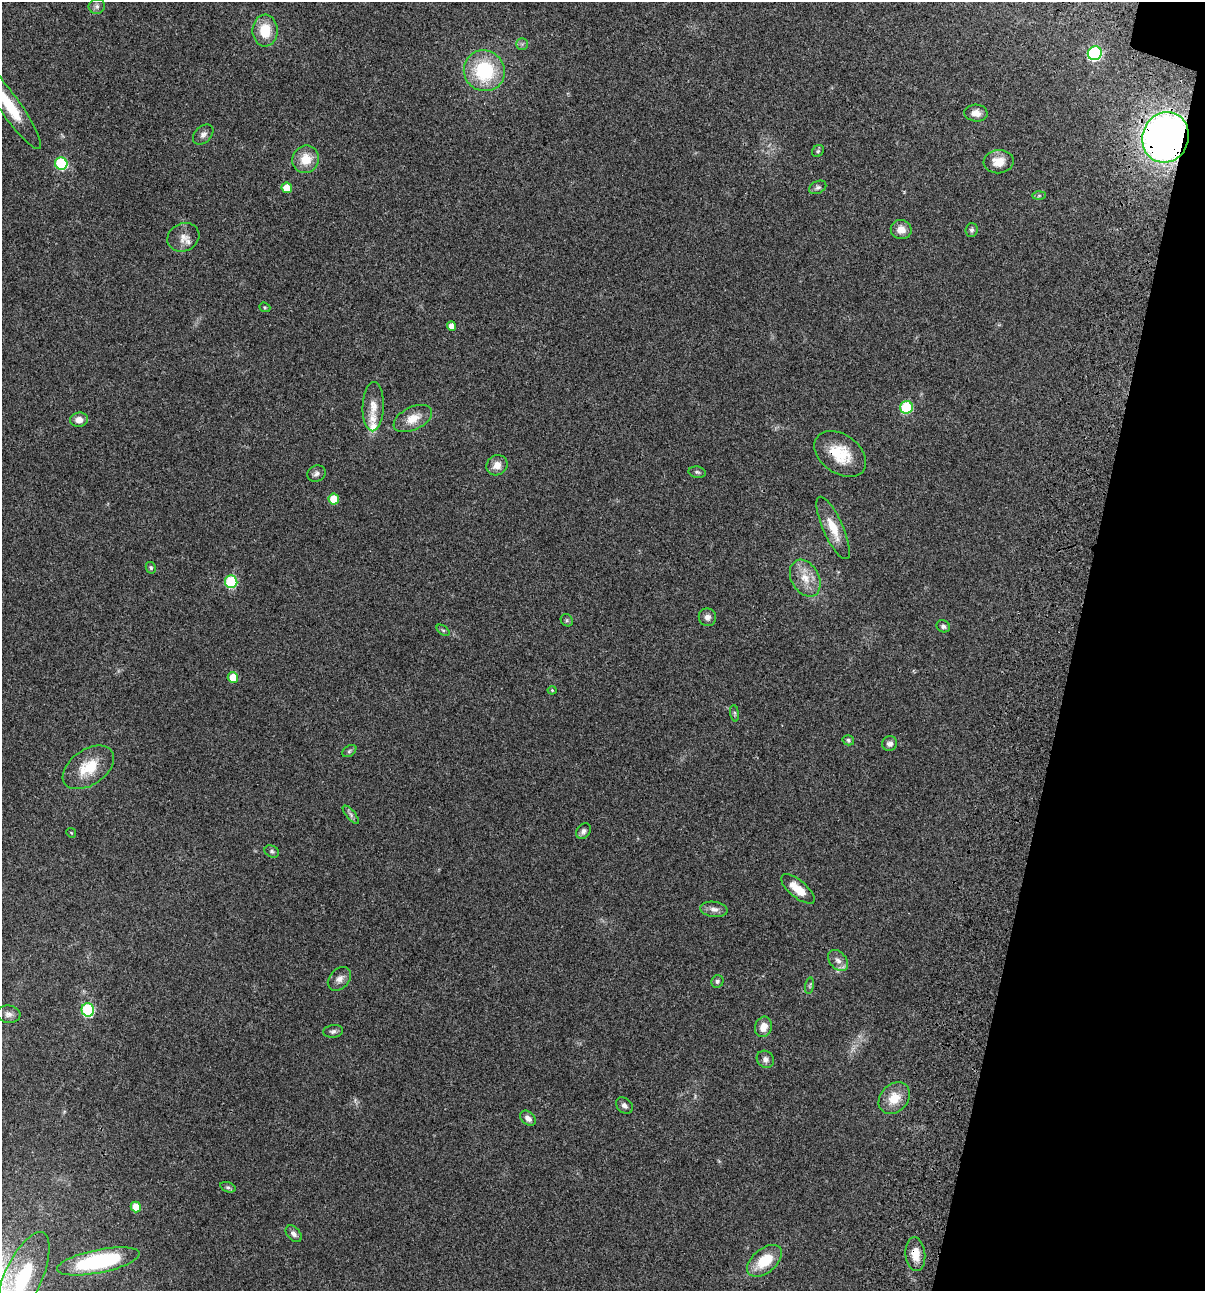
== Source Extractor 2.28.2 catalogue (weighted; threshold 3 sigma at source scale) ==
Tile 8 of 4 x 4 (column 4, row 2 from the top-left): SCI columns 3843-5045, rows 2696-3984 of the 5404 x 5390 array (HDU 1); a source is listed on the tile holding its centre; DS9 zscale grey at full resolution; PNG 1207 x 1293 px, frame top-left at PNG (2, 2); each listed source drawn as its Kron ellipse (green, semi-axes under 4 px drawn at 4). Shown black and unused: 11% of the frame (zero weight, under 3 of 4 exposures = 9% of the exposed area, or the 3 px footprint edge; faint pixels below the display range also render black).
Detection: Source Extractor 2.28.2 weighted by HDU 2 'WHT'; one run over the whole footprint, this tile lists its part. Background 0.0472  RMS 0.0054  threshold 0.0242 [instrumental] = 3 sigma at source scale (4.5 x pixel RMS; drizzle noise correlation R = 1.50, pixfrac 1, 0.05/0.05 arcsec/px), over >= 5 px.
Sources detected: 73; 3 inside a brighter listed object's ellipse — not listed separately; the other 70 listed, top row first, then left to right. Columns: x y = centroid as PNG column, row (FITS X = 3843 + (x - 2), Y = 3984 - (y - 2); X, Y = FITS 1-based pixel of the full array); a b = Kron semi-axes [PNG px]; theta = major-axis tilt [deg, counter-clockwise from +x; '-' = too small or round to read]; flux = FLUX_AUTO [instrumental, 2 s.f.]
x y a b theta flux
97 6 8 7 - 1.6
265 30 16 12 -89 12
522 44 5 5 - 1
1095 53 7 6 - 72
484 71 21 20 - 35
8 104 55 10 -55 21
976 113 11 8 -4 3.4
203 134 12 8 43 2.2
1165 137 26 23 70 300
818 151 6 5 - 0.84
306 159 14 13 - 9.1
999 162 15 11 8 7
61 163 6 6 - 41
818 187 9 6 27 1.3
287 188 5 5 - 7.2
1039 196 7 4 2 0.77
901 230 10 9 - 4.1
972 230 7 6 - 1.3
183 237 16 13 26 4.8
265 307 6 4 -21 0.64
452 326 5 4 - 3.5
373 407 25 10 88 6
906 407 6 6 - 35
413 419 21 11 26 8.1
79 420 9 7 7 4.2
840 454 29 19 -36 17
497 465 11 9 36 4.3
697 472 8 5 -11 0.95
316 473 9 8 - 1.9
334 499 5 5 - 12
833 528 34 10 -66 11
151 568 6 5 - 0.84
805 578 19 14 -60 8.6
231 582 6 6 - 36
707 617 9 8 - 2.4
567 620 6 5 - 0.87
943 626 7 6 - 1.5
443 630 7 4 -36 0.86
233 677 5 5 - 8.6
552 690 4 4 - 0.56
735 713 8 4 -81 0.85
848 740 6 5 - 1.1
890 743 7 7 - 2.4
349 751 8 5 36 0.94
88 767 29 17 34 15
351 815 11 4 -50 1.5
583 831 8 6 53 1.9
71 833 5 4 - 0.6
272 851 7 5 -27 1.1
798 889 21 8 -40 8.9
714 909 14 7 -7 2.9
838 960 12 8 -48 3.1
339 979 13 9 46 3.1
717 981 6 6 - 1.1
810 986 8 4 82 0.84
88 1010 7 6 - 50
8 1014 12 8 -7 2.5
763 1027 10 8 73 5.4
333 1031 10 6 7 1.5
765 1059 9 8 - 2.1
894 1098 17 13 46 9.6
624 1105 9 7 -42 1.9
528 1118 9 6 -40 2.5
228 1187 8 5 -20 0.98
136 1207 5 5 - 7.9
294 1234 10 6 -48 2.1
915 1254 17 10 -84 6.9
98 1261 42 11 11 50
764 1261 20 12 40 15
23 1278 50 18 66 40
Overlapping masked pixels (flux is a lower limit): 3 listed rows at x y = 1165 137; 840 454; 915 1254
Isophote crosses this tile's border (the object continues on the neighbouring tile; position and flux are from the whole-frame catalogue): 2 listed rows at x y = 8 104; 23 1278